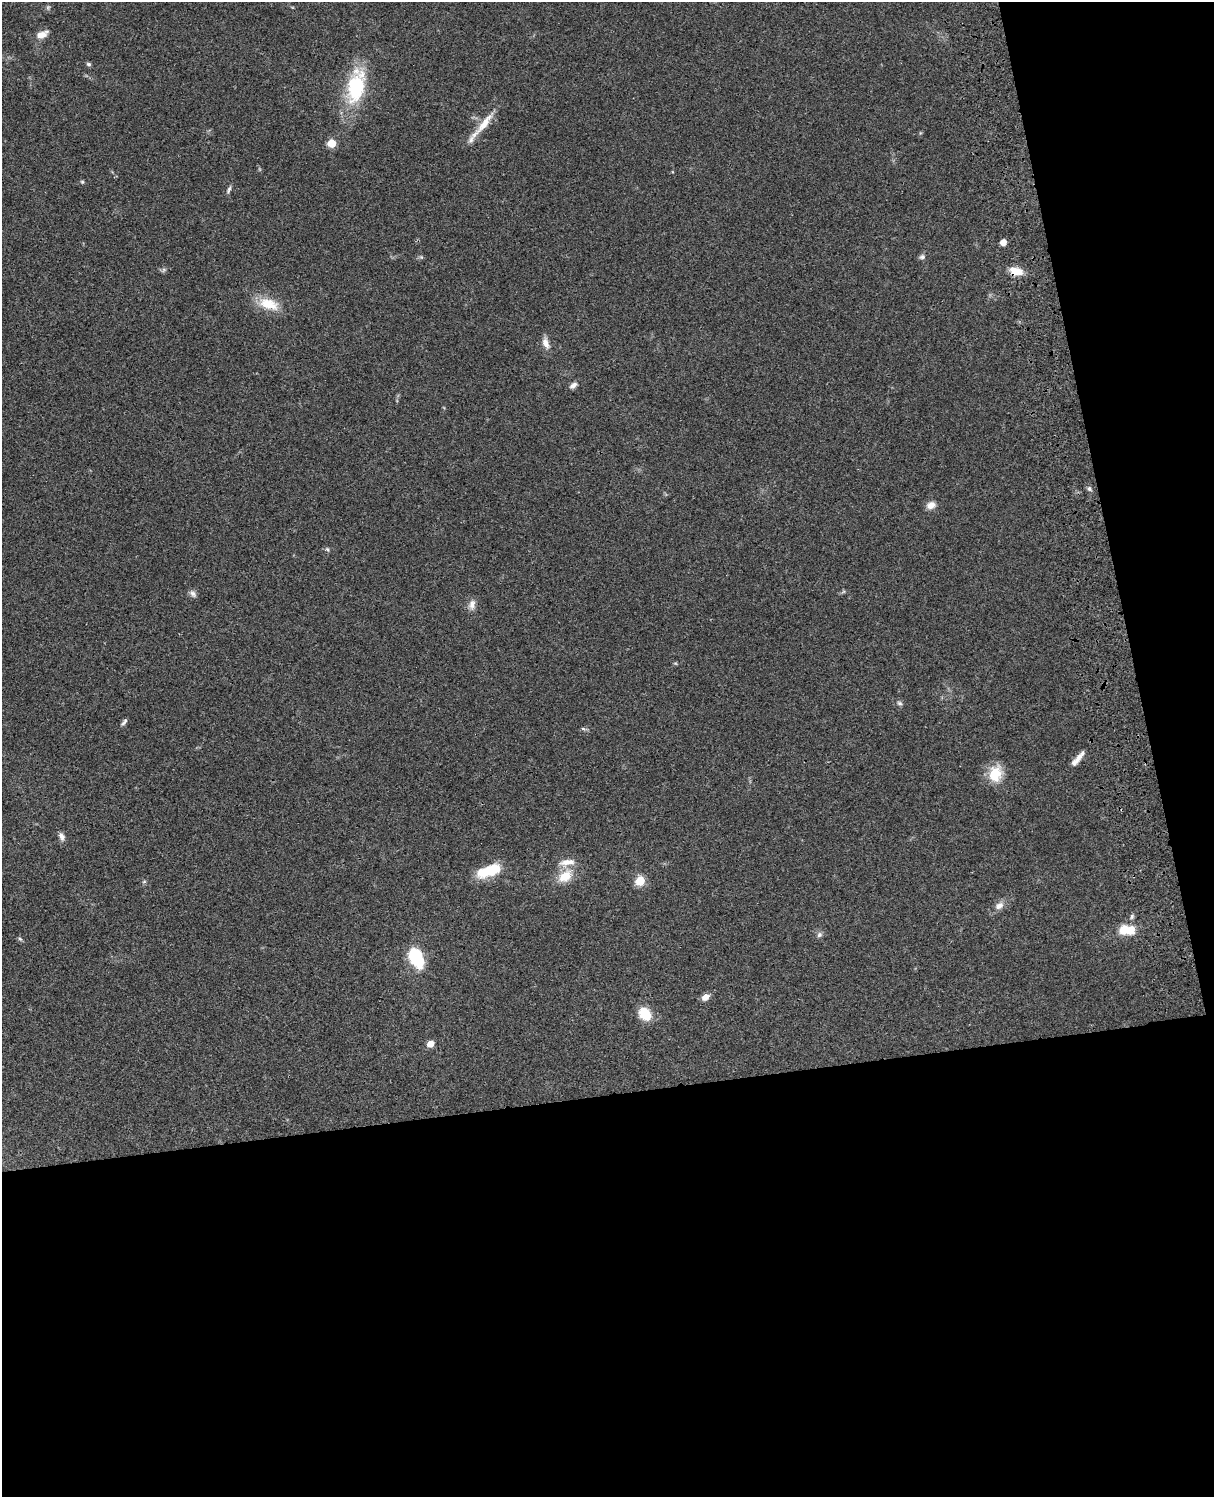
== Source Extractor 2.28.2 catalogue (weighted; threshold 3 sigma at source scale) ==
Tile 12 of 4 x 3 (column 4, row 3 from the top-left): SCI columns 3756-4967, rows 278-1772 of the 5086 x 4928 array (HDU 1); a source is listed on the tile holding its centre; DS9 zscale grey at full resolution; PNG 1216 x 1499 px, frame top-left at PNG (2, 2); no overlay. Shown black and unused: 33% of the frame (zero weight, under 3 of 4 exposures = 6% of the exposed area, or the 3 px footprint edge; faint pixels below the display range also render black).
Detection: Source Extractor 2.28.2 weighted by HDU 2 'WHT'; one run over the whole footprint, this tile lists its part. Background 0.075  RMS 0.0057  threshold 0.0257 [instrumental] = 3 sigma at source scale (4.5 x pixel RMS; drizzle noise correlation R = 1.50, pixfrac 1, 0.05/0.05 arcsec/px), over >= 5 px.
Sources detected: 44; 2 inside a brighter object's white glare — not listed; the other 42 listed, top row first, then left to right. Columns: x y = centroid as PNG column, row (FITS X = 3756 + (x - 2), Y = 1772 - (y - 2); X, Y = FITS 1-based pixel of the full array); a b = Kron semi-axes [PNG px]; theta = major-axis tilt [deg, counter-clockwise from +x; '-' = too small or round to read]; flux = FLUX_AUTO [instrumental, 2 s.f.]
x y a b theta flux
48 7 7 5 78 0.96
42 35 14 7 27 5.8
89 64 6 5 - 1
356 86 42 20 78 40
483 125 45 7 50 10
331 143 5 5 - 17
82 182 5 5 - 0.73
229 189 10 5 65 1.4
1003 242 5 5 - 5.9
421 257 6 4 -44 0.81
922 257 7 6 - 1.6
163 270 7 4 71 0.95
1016 271 16 9 -14 7.5
269 304 30 15 -18 14
546 343 15 8 -70 4.2
573 385 11 6 38 2.4
1089 489 6 5 - 1.4
931 505 11 8 19 4.2
327 549 7 5 -61 0.97
193 594 11 6 -45 2
472 605 14 9 83 3.5
675 663 6 3 -18 0.61
899 703 7 5 -17 1.2
124 722 10 4 54 1.5
583 729 6 4 -2 0.92
1077 759 22 6 51 4.8
995 774 22 16 77 13
62 837 11 7 -67 2.5
567 862 23 9 7 6.4
489 871 28 12 22 20
565 876 17 11 35 12
640 881 7 7 - 13
144 882 6 4 19 0.71
999 906 13 9 31 3.8
1132 916 7 5 72 1.1
1124 930 11 10 - 9.2
819 935 8 6 46 1.7
20 939 7 4 -44 0.86
416 957 16 10 -64 37
705 997 8 6 34 4.6
645 1014 13 10 -50 15
430 1044 5 5 - 7.6
Overlapping masked pixels (flux is a lower limit): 1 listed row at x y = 1016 271